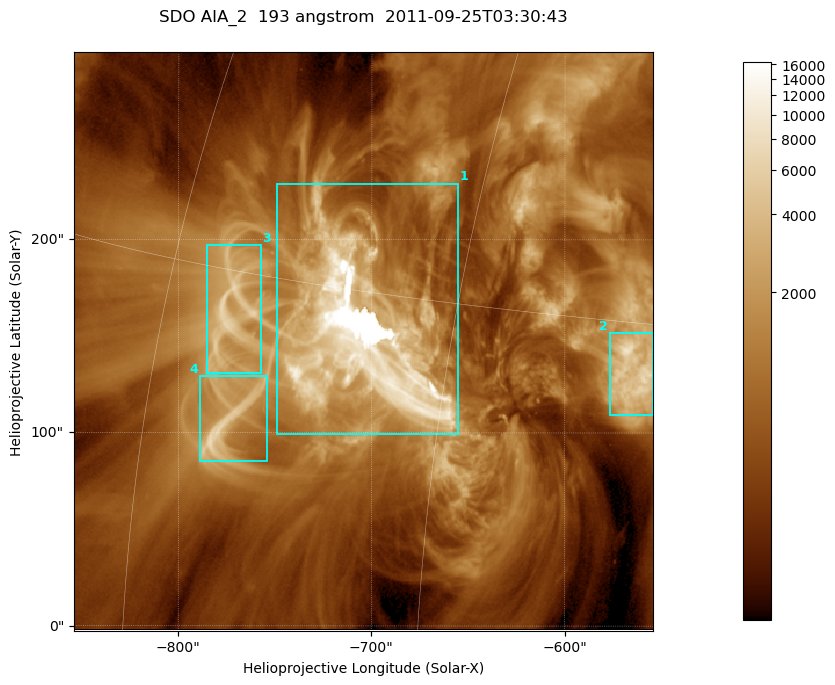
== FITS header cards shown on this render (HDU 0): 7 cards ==
TELESCOP= 'SDO     '           /
INSTRUME= 'AIA_2   '           /
WAVELNTH=                  193 /
WAVEUNIT= 'angstrom'           /
DATE-OBS= '2011-09-25T03:30:43.84' /
CTYPE1  = 'HPLN-TAN'           /
CTYPE2  = 'HPLT-TAN'           /

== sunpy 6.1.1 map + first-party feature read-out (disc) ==
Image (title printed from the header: SDO AIA_2  193 angstrom  2011-09-25T03:30:43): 499 x 499 px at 0.601 arcsec/px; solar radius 957 arcsec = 1592 px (partial field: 3.1% of the solar disc is inside the frame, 100% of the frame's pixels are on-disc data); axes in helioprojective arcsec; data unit not stated in the header (colour bar unlabelled)
Orientation: roll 0.0577 deg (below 1 deg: not rotated)
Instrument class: DISC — disc imager (sunpy class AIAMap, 193 A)
Bright regions (active regions / flare kernels): reference = the on-disc median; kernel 5 px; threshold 5 sigma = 2221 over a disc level ~664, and >= 1.15x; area >= 249 px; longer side >= 6 px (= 3.6 arcsec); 4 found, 4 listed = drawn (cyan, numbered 1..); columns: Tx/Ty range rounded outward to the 2 arcsec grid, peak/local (2 s.f.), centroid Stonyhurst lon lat
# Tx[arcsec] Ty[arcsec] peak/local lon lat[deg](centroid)
1 -750..-654 98..230 25 -49 +13
2 -578..-554 108..152 12 -37 +13
3 -786..-756 130..198 9.3 -56 +14
4 -790..-754 84..130 9.9 -55 +10